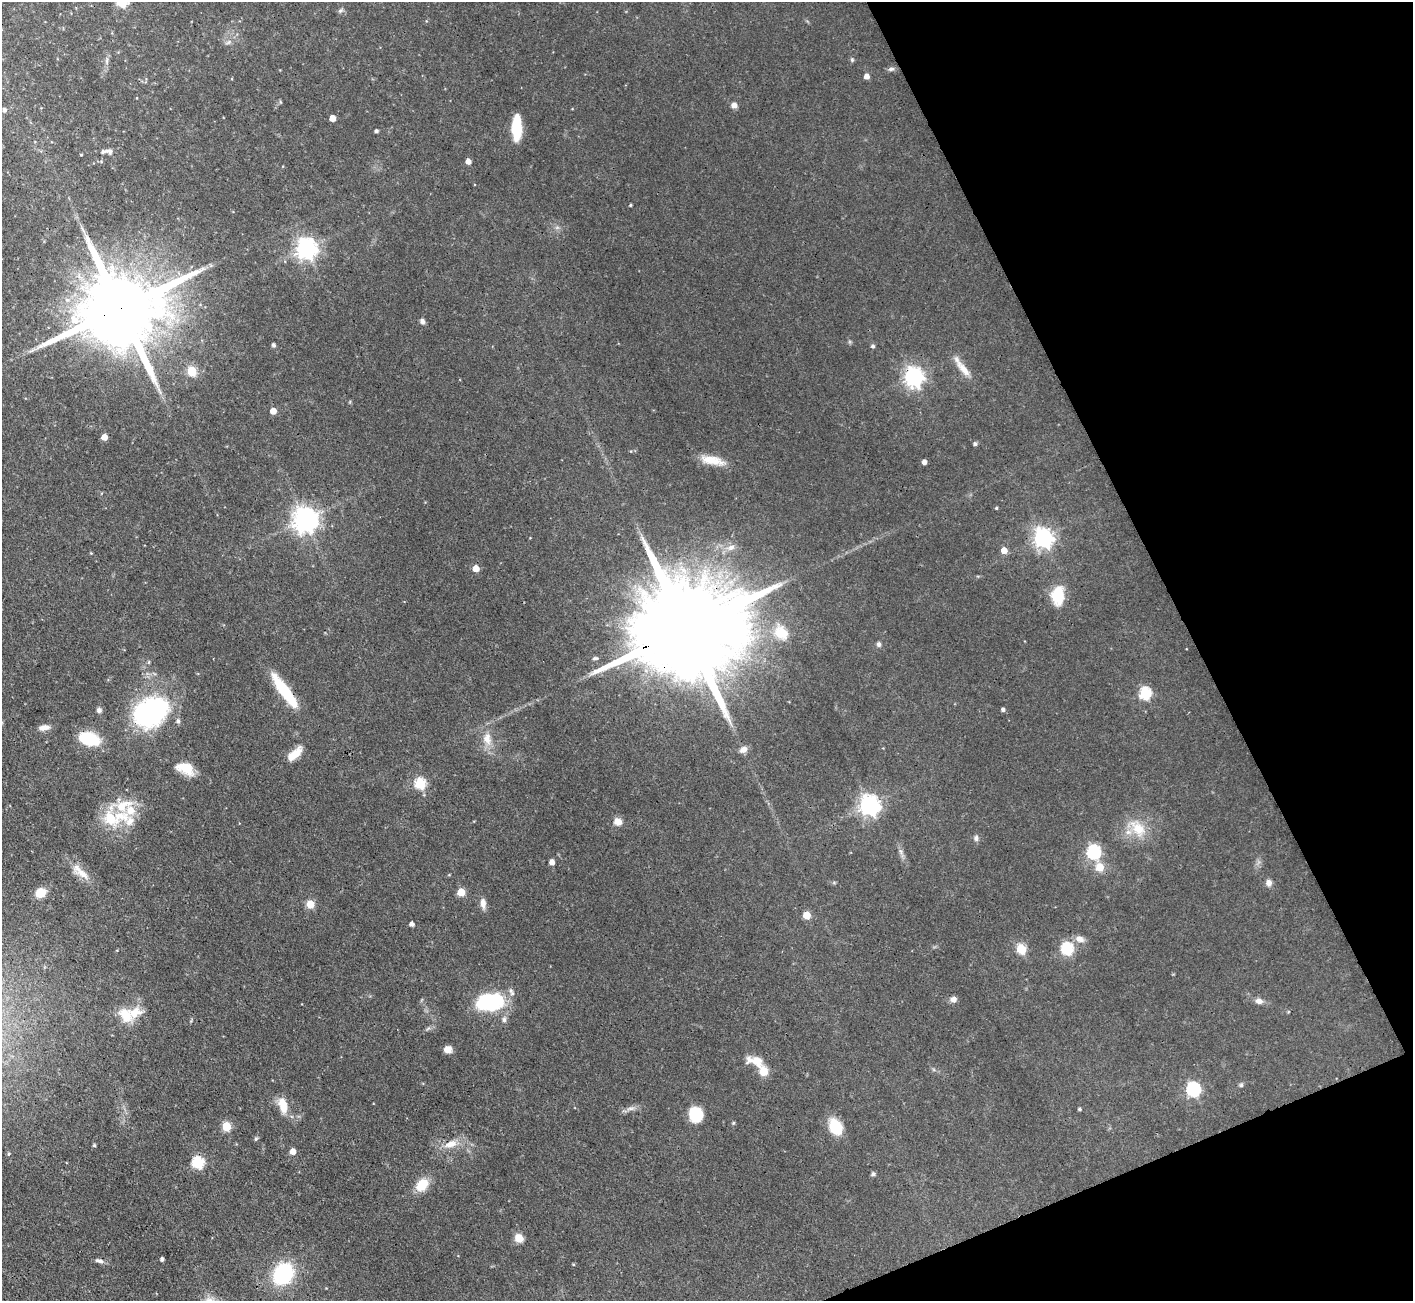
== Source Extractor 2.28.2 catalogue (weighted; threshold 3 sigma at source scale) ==
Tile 12 of 4 x 4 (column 4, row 3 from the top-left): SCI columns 4236-5646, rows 1585-2883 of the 5648 x 5633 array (HDU 1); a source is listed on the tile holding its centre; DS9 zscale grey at full resolution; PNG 1415 x 1303 px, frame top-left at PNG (2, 2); no overlay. Shown black and unused: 20% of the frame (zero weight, under 3 of 4 exposures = <1% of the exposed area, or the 3 px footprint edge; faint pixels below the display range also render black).
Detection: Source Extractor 2.28.2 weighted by HDU 2 'WHT'; one run over the whole footprint, this tile lists its part. Background 0.0568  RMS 0.0043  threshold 0.0194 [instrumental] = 3 sigma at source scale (4.5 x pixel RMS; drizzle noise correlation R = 1.50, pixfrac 1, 0.05/0.05 arcsec/px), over >= 5 px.
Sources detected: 107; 8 inside a brighter listed object's ellipse — not listed separately; the other 99 listed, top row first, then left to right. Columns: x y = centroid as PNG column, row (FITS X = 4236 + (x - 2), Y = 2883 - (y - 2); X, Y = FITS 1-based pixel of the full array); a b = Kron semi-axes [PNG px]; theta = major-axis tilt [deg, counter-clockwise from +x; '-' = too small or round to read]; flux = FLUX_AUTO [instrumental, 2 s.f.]
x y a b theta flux
122 2 6 5 - 26
340 11 7 4 19 0.73
852 60 6 5 - 0.65
107 61 10 4 86 1.2
891 69 9 5 14 1.1
867 76 5 5 - 2.6
734 105 6 6 - 2
4 110 5 4 - 1.2
332 118 5 5 - 4.9
517 128 21 8 89 17
376 131 3 3 - 0.95
110 151 12 7 -12 1.5
81 155 4 3 - 0.32
468 161 5 4 - 2.9
630 205 3 3 - 0.45
306 249 7 7 - 250
121 308 30 18 22 7600
422 321 7 5 -76 1.3
273 345 4 4 - 1
873 346 5 5 - 0.81
964 369 32 8 -51 5.4
192 371 5 5 - 22
914 377 7 7 - 200
273 411 5 4 - 4.8
104 437 5 4 - 4.1
975 444 5 4 - 1
712 460 27 10 -10 7.8
924 462 4 4 - 2
996 508 4 4 - 0.47
305 520 8 8 - 410
1043 537 7 7 - 200
731 547 11 7 24 2.4
1004 550 5 5 - 4.5
91 553 4 3 - 0.32
476 568 5 4 - 6
1057 596 20 13 86 12
685 629 49 22 22 16000
781 633 23 17 -47 9.2
879 644 7 6 - 0.99
285 691 41 9 -54 21
1145 693 6 6 - 41
99 710 6 6 - 1.3
1003 710 4 4 - 1
151 712 42 31 31 60
44 727 14 6 8 2.9
89 739 20 12 -15 19
487 739 17 11 -81 5.5
743 750 9 7 27 2.5
295 754 21 9 42 6.1
185 768 20 11 -22 8.9
420 783 6 5 - 34
869 805 7 7 - 240
121 816 30 15 -8 14
110 819 11 8 -41 15
618 821 10 8 -14 3.2
1138 828 27 15 -50 10
976 838 8 6 81 1.3
1093 852 6 6 - 65
552 862 4 4 - 2.7
1100 867 6 6 - 9.1
82 874 28 10 -30 5.5
1269 883 8 7 - 2
461 892 5 5 - 10
41 893 9 8 - 7.2
483 903 12 6 -84 2.6
310 904 5 5 - 10
807 915 5 5 - 11
412 924 4 4 - 1.7
1080 939 11 7 -16 2.9
1067 948 6 6 - 32
1021 949 5 5 - 21
953 999 7 6 - 2.2
1259 1001 8 6 -14 2.3
489 1002 32 19 7 31
125 1015 21 14 -55 8.4
504 1020 7 6 - 1.2
448 1049 7 7 - 3.7
757 1062 27 13 -20 7
1241 1085 5 5 - 0.76
1193 1089 7 6 - 69
283 1106 20 10 -75 6.4
631 1108 13 4 7 1.7
1079 1109 5 4 - 0.61
696 1114 14 12 -70 15
226 1126 5 5 - 17
835 1127 18 12 -62 12
256 1139 6 4 67 0.64
451 1144 20 9 18 5.3
94 1145 5 4 - 0.53
293 1151 5 5 - 4.2
8 1154 5 3 - 0.41
198 1162 6 6 - 41
873 1174 5 5 - 0.85
422 1185 13 9 45 10
519 1238 8 7 - 5.3
162 1259 4 3 - 1.1
99 1261 12 5 -13 1.4
573 1264 4 3 - 0.39
283 1274 17 14 52 42
Overlapping masked pixels (flux is a lower limit): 2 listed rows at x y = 121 308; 685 629
Isophote crosses this tile's border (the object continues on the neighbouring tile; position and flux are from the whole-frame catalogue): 1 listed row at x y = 122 2